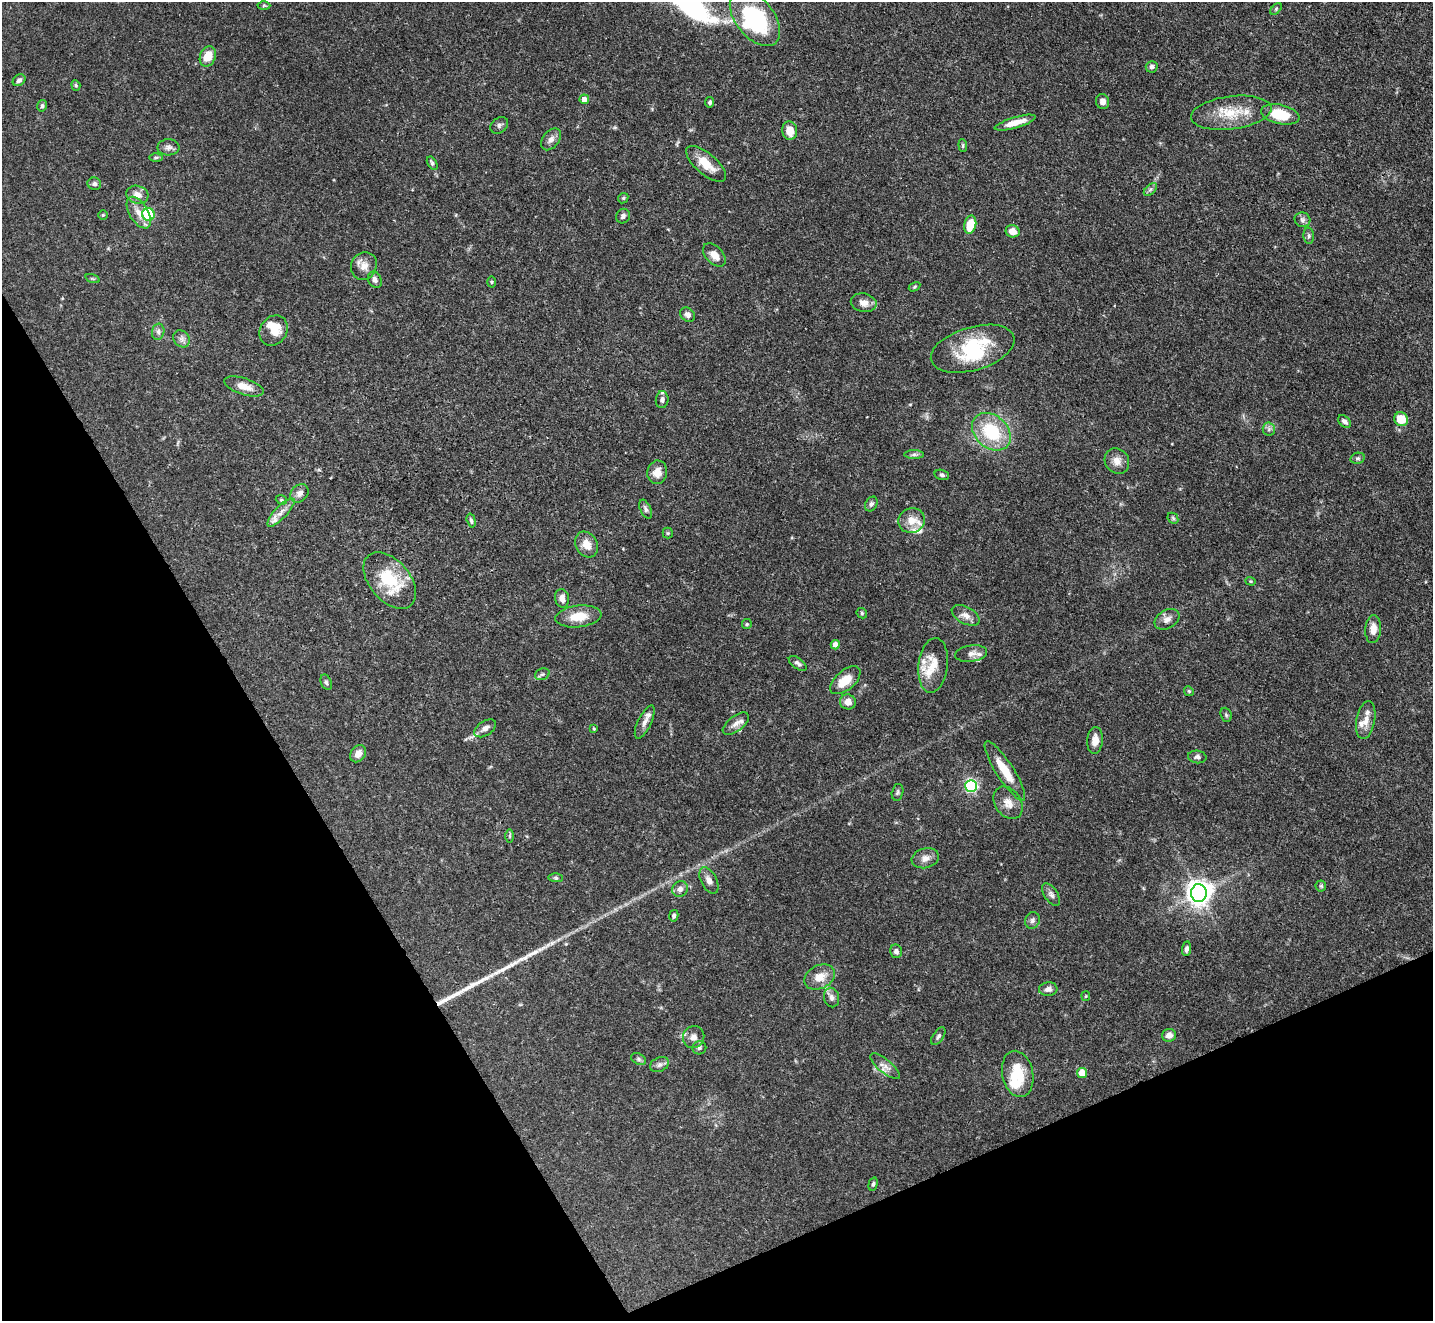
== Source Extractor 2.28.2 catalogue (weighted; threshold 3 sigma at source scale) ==
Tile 14 of 4 x 4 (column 2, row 4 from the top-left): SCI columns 1433-2863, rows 290-1608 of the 5728 x 5718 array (HDU 1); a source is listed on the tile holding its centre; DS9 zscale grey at full resolution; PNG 1435 x 1323 px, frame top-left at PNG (2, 2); each listed source drawn as its Kron ellipse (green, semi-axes under 4 px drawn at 4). Shown black and unused: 25% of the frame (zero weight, under 3 of 4 exposures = <1% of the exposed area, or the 3 px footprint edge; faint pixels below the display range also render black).
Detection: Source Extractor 2.28.2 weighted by HDU 2 'WHT'; one run over the whole footprint, this tile lists its part. Background 0.068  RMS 0.0034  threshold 0.0155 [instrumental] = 3 sigma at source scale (4.5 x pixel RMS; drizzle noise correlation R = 1.50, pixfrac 1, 0.05/0.05 arcsec/px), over >= 5 px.
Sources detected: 141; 3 inside a brighter object's white glare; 3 long thin detections or spike segments (spike, bleed or trail) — neither listed nor drawn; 11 inside a brighter listed object's ellipse — not listed separately; the other 124 listed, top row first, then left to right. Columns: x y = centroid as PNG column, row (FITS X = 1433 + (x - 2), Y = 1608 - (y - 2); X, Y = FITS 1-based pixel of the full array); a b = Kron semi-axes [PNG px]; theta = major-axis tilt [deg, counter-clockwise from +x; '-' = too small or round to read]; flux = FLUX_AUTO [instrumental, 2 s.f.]
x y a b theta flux
264 5 6 4 0 0.47
1276 9 7 4 46 0.55
755 18 32 19 -51 32
208 56 10 7 67 5.5
1152 67 6 5 - 1
19 80 7 5 37 1.2
76 85 5 4 - 0.46
584 99 5 4 - 2.6
710 102 5 4 - 0.71
1102 102 7 6 - 1.6
42 106 6 4 76 0.58
1231 113 40 16 7 11
1280 114 20 9 -13 10
1015 123 21 5 16 4.1
499 125 10 7 41 1.1
790 131 9 7 -83 4.3
551 139 12 8 50 1.8
963 146 6 4 -85 0.45
168 147 11 8 1 1.5
156 157 6 4 1 0.55
432 163 7 4 -58 0.69
706 164 25 10 -41 6.3
94 184 7 6 - 0.9
1150 189 8 4 44 0.82
137 195 11 9 -16 2.7
623 198 5 4 - 0.52
139 213 18 9 -59 3.7
148 214 6 6 - 18
103 215 4 4 - 0.33
623 216 7 7 - 0.99
1302 220 8 7 - 1.1
970 225 9 6 77 7.3
1013 231 7 6 - 3.2
1309 236 8 5 -86 0.73
714 255 14 8 -47 3.2
364 266 14 12 65 3.1
93 279 7 3 -19 0.44
375 280 8 6 -64 1.2
491 282 5 3 - 0.36
914 287 6 3 32 0.42
864 303 13 9 -11 2.7
688 315 8 6 -44 1.4
274 330 16 13 57 6.1
158 332 8 6 77 1.2
181 339 9 7 -54 1.4
973 349 43 21 16 19
244 386 20 8 -18 3.8
662 400 8 6 85 1.2
1401 419 7 6 - 7.1
1344 421 7 5 -43 1.1
1269 429 6 6 - 0.88
991 432 22 16 -41 18
914 455 10 4 0 0.83
1358 458 7 5 13 0.71
1117 461 13 12 - 2.9
657 472 12 10 81 2.9
942 475 7 5 -16 0.79
299 493 10 8 45 1.8
281 500 6 4 -21 0.47
871 504 8 5 61 0.95
646 509 10 5 -66 0.87
281 512 18 6 46 2.6
1173 518 6 5 - 0.48
912 520 13 12 - 4.7
471 521 7 3 -74 0.66
668 533 5 5 - 0.43
587 544 13 10 -60 3.6
390 580 33 20 -50 17
1251 581 5 4 - 0.43
562 598 9 7 -81 2.4
862 613 6 4 -48 0.47
966 615 15 8 -29 2.4
578 616 23 11 6 6.4
1167 619 13 9 32 2
747 624 5 5 - 0.44
1373 629 14 8 86 3.2
835 645 4 4 - 2.5
971 654 16 8 8 2.4
798 663 10 5 -36 1
933 665 27 14 83 6.3
542 674 7 5 20 0.68
845 680 18 9 41 6.6
326 682 8 5 -67 0.73
1189 691 5 4 - 0.43
848 702 8 7 - 2.7
1226 715 7 5 -69 0.6
1366 720 19 9 79 3.3
645 722 18 6 64 2
736 724 15 7 37 2.1
485 728 12 7 32 1.8
594 729 4 3 - 0.32
1095 740 13 7 84 3
358 754 9 7 53 2.2
1197 757 9 6 -7 1
1005 771 35 9 -57 8
971 786 6 6 - 65
897 792 8 5 77 0.67
1008 803 17 13 -55 3.6
510 836 6 4 -90 0.52
925 858 14 9 16 2.5
556 878 7 4 -2 0.52
709 880 14 8 -63 2
1321 886 5 5 - 0.52
680 889 8 7 - 1.7
1199 893 9 7 -86 370
1051 895 13 6 -56 1.3
674 916 6 4 78 0.82
1032 920 8 7 - 1.1
1186 949 7 4 81 1.1
896 951 7 6 - 1.1
820 977 16 11 27 4.8
1048 989 9 7 6 1.6
1086 996 5 4 - 0.34
832 998 10 7 -77 1.5
1169 1035 7 6 - 2.5
938 1036 10 5 56 0.89
694 1037 11 10 - 2.2
699 1048 7 6 - 0.93
639 1059 8 5 -28 0.8
660 1064 10 7 24 1.3
885 1066 18 6 -40 2.1
1082 1073 5 5 - 6
1018 1074 23 15 -78 11
873 1184 7 4 75 0.65